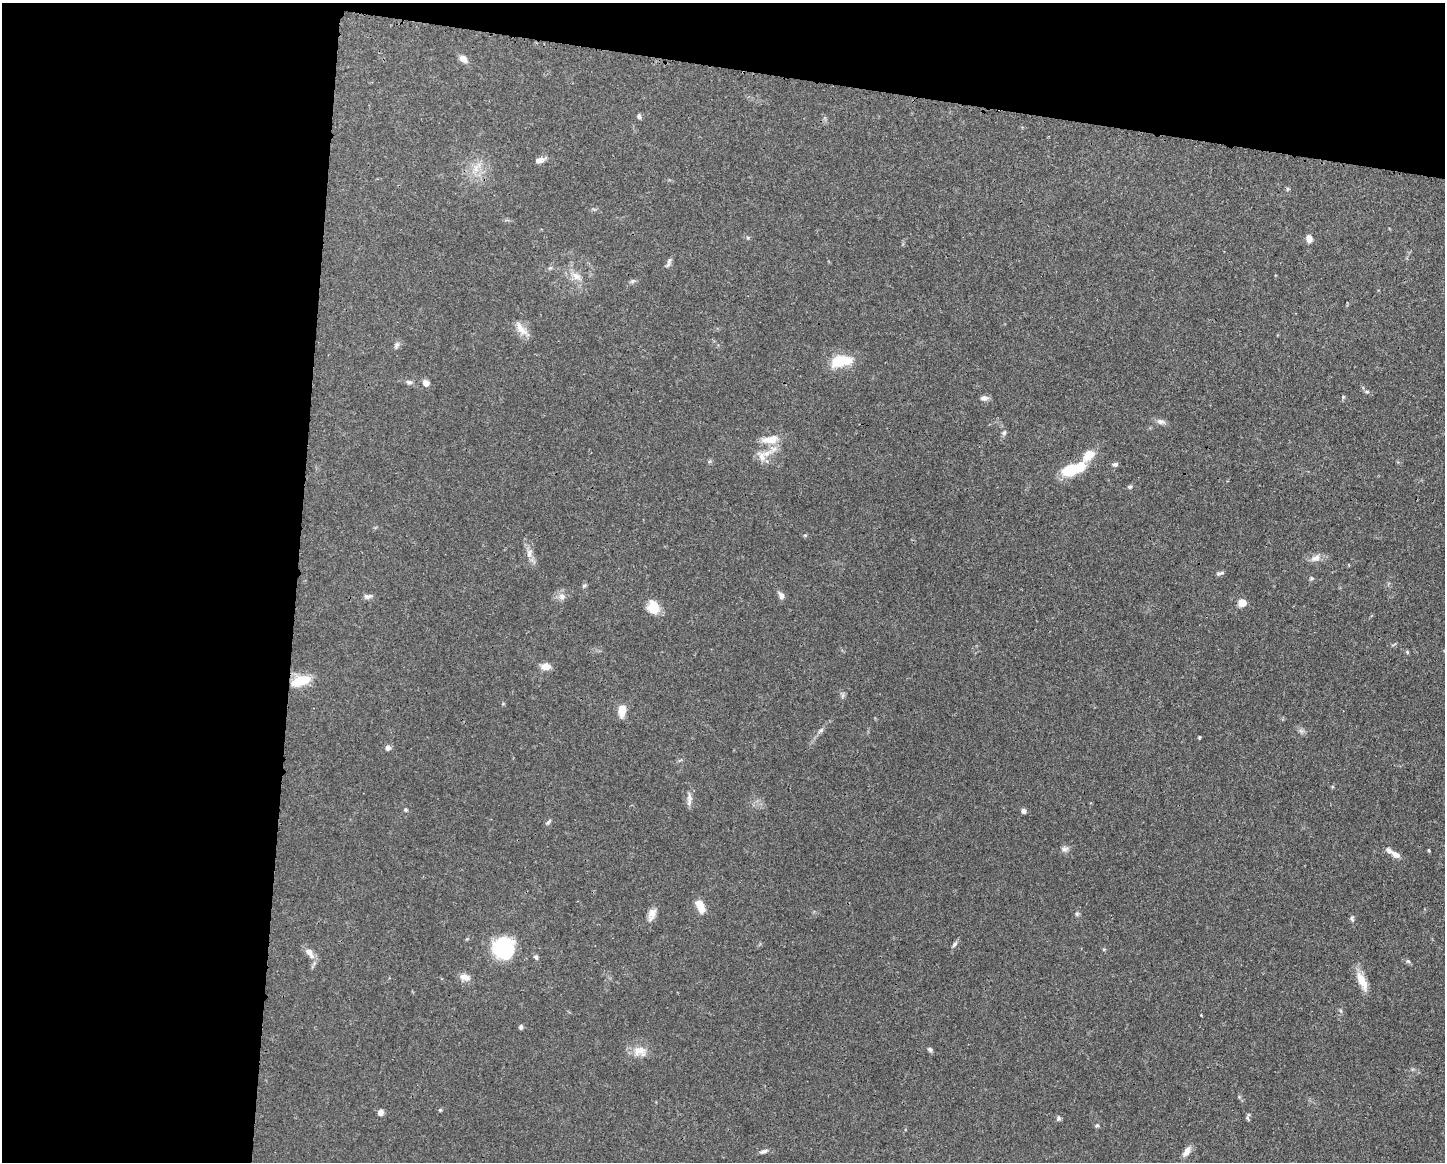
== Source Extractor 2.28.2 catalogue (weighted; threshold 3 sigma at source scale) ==
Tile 1 of 3 x 4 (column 1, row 1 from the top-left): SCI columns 115-1557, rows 3485-4644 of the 4667 x 4651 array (HDU 1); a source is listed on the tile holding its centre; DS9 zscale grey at full resolution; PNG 1447 x 1164 px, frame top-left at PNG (2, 3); no overlay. Shown black and unused: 26% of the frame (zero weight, under 3 of 4 exposures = <1% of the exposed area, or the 3 px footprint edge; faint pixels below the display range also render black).
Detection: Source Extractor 2.28.2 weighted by HDU 2 'WHT'; one run over the whole footprint, this tile lists its part. Background 0.0413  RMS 0.0027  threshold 0.0123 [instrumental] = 3 sigma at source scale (4.5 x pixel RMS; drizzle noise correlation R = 1.50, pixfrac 1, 0.05/0.05 arcsec/px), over >= 5 px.
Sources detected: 74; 1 inside a brighter object's white glare — not listed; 1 inside a brighter listed object's ellipse — not listed separately; the other 72 listed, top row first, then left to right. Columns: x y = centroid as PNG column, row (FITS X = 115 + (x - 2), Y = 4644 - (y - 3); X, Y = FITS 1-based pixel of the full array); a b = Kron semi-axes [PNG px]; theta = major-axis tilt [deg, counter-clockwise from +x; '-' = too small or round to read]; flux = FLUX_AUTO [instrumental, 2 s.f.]
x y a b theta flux
463 59 8 6 -39 2
639 116 7 5 -85 0.58
539 160 12 6 14 1.5
476 168 13 8 88 2.5
1309 238 8 6 -80 2
669 260 13 5 64 0.83
550 268 7 4 44 0.48
576 276 14 9 -30 2.4
632 281 6 6 - 0.51
521 329 22 8 -50 2.9
397 345 10 5 56 0.77
841 361 26 13 10 8
409 382 9 6 -10 0.75
426 383 7 6 - 1.7
1367 391 6 5 - 0.56
1343 397 5 4 - 0.33
984 398 9 6 1 1.2
1161 422 13 7 -12 1.2
1004 433 7 6 - 0.64
770 439 22 9 9 4.2
762 456 13 11 87 2.6
1088 456 19 11 43 4.1
1115 464 7 6 - 0.67
1070 470 24 14 12 8.1
1130 487 6 5 - 0.44
529 553 14 7 84 1.7
1315 558 15 9 17 1.9
1218 574 7 6 - 0.61
1312 578 5 5 - 0.38
584 586 6 5 - 0.44
781 595 10 7 -63 1.1
367 596 10 6 10 1
562 596 10 8 -3 1.5
1242 603 9 7 19 2.2
653 607 15 13 -75 4.5
1407 652 6 4 -50 0.35
546 666 13 9 -2 1.9
301 681 22 10 19 6.8
622 711 14 7 86 3.4
821 730 7 6 - 0.66
1301 731 7 5 -44 0.71
1199 737 4 3 - 0.29
388 748 6 6 - 1.1
689 801 12 7 87 1.4
405 810 6 4 -21 0.39
1024 811 6 5 - 1
548 822 10 4 45 0.51
1064 849 11 7 12 1
1429 850 4 3 - 0.29
1396 855 13 7 -34 1.7
700 906 14 7 -64 4.2
652 914 17 8 69 2
1077 914 6 5 - 0.46
1352 919 9 5 -80 0.63
954 944 9 5 53 0.63
503 948 18 17 - 21
310 953 18 8 -53 2.1
536 957 8 6 -59 0.59
1408 961 6 5 - 0.51
465 977 14 8 -17 1.9
1362 981 27 9 -64 4
1341 1011 6 4 -70 0.39
521 1027 6 4 76 0.55
930 1050 7 5 -57 0.54
639 1051 20 13 9 3.5
440 1110 4 4 - 0.32
381 1112 7 6 - 1.4
1058 1118 8 5 82 0.56
1247 1118 6 4 -70 0.44
1097 1126 6 4 65 0.43
764 1151 12 5 18 0.84
1186 1152 14 7 58 1.9